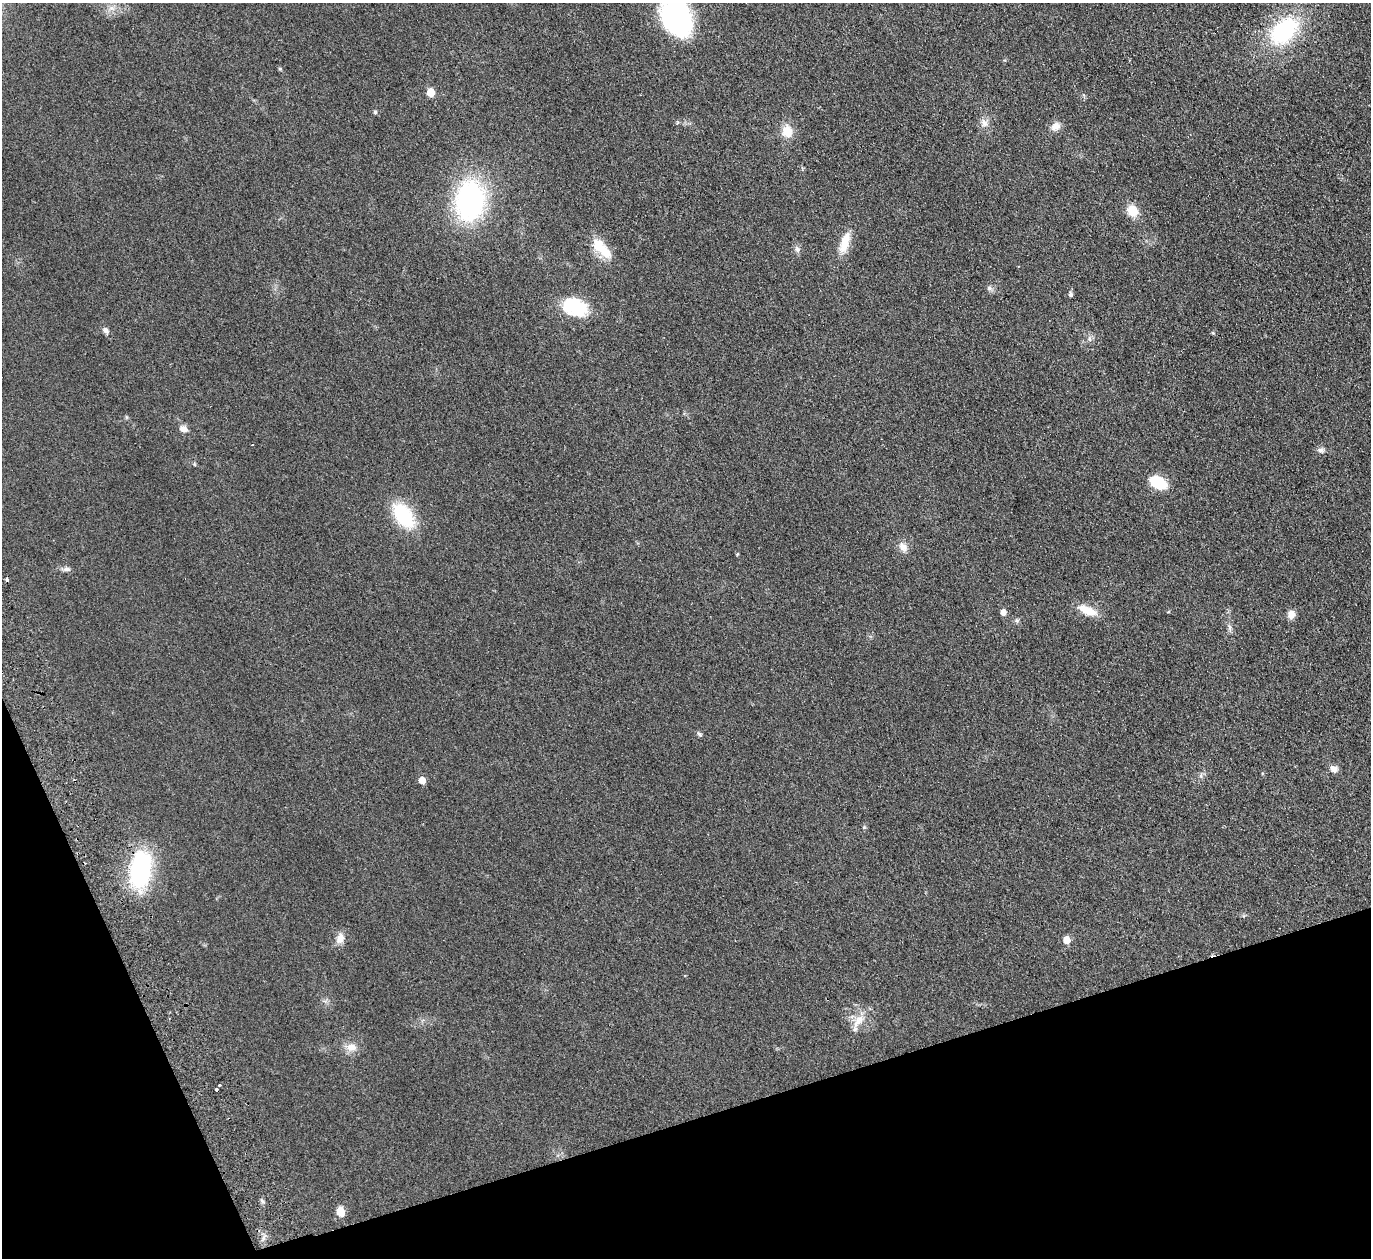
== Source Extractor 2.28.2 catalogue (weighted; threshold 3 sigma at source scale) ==
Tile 14 of 4 x 4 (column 2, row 4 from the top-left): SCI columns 1424-2792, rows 306-1561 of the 5585 x 5508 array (HDU 1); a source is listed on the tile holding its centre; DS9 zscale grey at full resolution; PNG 1373 x 1260 px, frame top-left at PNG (2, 3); no overlay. Shown black and unused: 16% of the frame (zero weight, under 2 of 3 exposures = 3% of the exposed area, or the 3 px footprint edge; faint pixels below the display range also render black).
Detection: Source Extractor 2.28.2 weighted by HDU 2 'WHT'; one run over the whole footprint, this tile lists its part. Background 0.0914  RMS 0.01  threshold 0.0452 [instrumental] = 3 sigma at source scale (4.5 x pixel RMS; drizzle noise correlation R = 1.50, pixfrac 1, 0.05/0.05 arcsec/px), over >= 5 px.
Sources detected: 50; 1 inside a brighter object's white glare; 2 cosmic-ray / hot-pixel residue — not listed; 1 inside a brighter listed object's ellipse — not listed separately; the other 46 listed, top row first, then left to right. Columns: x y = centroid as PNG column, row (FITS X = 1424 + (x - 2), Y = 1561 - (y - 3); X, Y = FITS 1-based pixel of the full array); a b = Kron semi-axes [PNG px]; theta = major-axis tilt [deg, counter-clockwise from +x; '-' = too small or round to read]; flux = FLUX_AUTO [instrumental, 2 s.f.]
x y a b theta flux
112 8 9 6 -20 4.6
676 18 40 28 -63 140
1284 31 31 20 41 95
280 69 5 4 - 1.1
431 92 5 5 - 25
375 112 5 4 - 1.5
984 123 12 9 -73 6.1
1056 126 13 10 31 6.6
787 131 15 13 -86 15
470 201 35 24 86 190
1132 211 12 11 - 16
845 243 31 11 72 17
797 249 10 7 -71 3.3
605 252 21 12 -50 18
989 288 7 6 - 2.8
1071 294 6 5 - 2.4
574 305 27 20 -2 46
105 330 9 6 -46 3.2
1213 333 4 4 - 0.97
1089 339 8 6 -88 3.1
183 429 11 7 -24 5.5
252 445 3 2 - 0.57
1321 450 10 6 -6 3.1
1158 482 17 11 -28 31
404 516 29 17 -53 56
903 547 14 10 -55 6.9
737 554 5 3 - 0.8
66 569 13 5 2 3.5
1088 610 25 10 -23 16
1003 612 5 5 - 7
1168 612 5 3 - 0.74
1291 614 9 9 - 6.8
1230 628 11 6 -88 3.2
699 734 9 5 -46 1.9
1334 769 10 8 -34 5.3
1201 776 8 4 -90 1.9
422 780 5 5 - 13
864 827 5 5 - 1.2
140 869 32 17 85 140
340 938 14 10 70 7.6
1067 940 5 5 - 18
858 1021 22 10 55 12
351 1047 18 10 -8 9.1
220 1085 3 2 - 1.8
262 1201 7 4 -53 1.6
341 1212 6 5 - 30
Overlapping masked pixels (flux is a lower limit): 1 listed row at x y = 140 869
Isophote crosses this tile's border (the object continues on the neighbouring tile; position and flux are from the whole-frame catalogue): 1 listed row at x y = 676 18